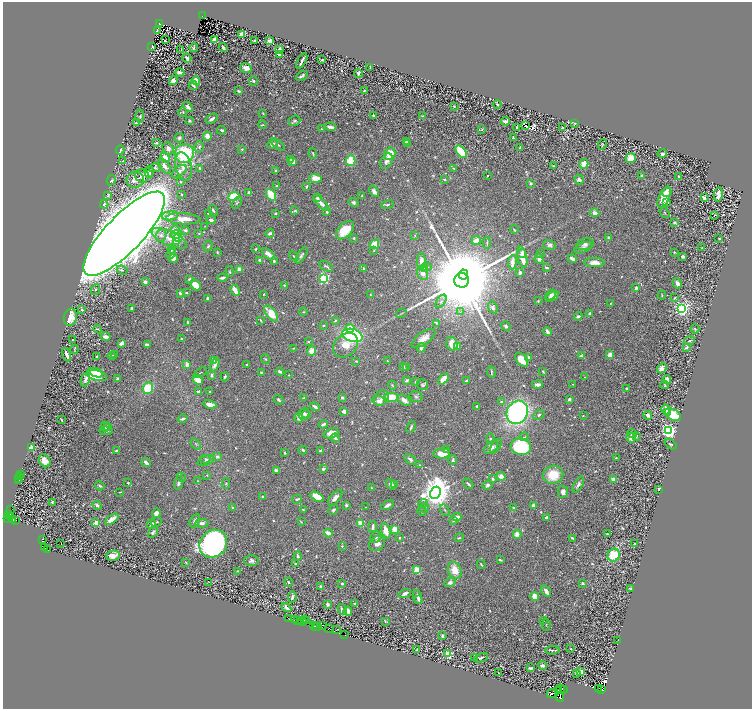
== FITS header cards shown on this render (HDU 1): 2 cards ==
NAXIS1  =                 1499
NAXIS2  =                 1413

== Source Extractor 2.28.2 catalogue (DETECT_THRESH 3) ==
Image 1499 x 1413 px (HDU 1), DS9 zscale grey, zoomed out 1/2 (1 PNG px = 2 x 2 image px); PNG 754 x 711 px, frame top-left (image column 2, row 1413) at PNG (3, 2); each listed source drawn as its Kron ellipse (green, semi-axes under 4 px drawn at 4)
Background 0.267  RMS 0.0084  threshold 0.0251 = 3 sigma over >= 5 px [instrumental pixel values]
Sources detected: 935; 119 cannot appear on this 1/2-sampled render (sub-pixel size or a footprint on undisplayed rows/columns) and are neither listed nor drawn; of the other 816, the 500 brightest by FLUX_AUTO listed and drawn (316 fainter detections omitted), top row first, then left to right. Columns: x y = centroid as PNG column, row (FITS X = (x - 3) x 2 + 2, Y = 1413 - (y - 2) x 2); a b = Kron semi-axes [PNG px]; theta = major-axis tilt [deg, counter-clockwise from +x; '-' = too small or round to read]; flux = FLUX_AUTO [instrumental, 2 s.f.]
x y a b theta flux
202 16 3 2 - 23
159 24 3 2 - 29
157 30 3 2 - 2.9
242 35 4 4 - 20
165 40 2 1 - 2.2
214 40 3 2 - 23
254 41 3 2 - 2.9
270 41 4 3 - 11
152 46 2 2 - 3.6
194 48 4 2 - 1.8
223 48 4 2 - 3.8
181 49 2 1 - 1.8
279 49 4 2 - 6.9
279 54 4 3 - 4.2
187 58 5 3 - 5.5
322 60 2 2 - 2
302 61 8 2 62 6.2
246 68 6 4 -11 13
370 68 4 2 - 2.6
180 72 4 3 - 8
359 74 4 2 - 3
302 76 6 2 32 4.1
173 81 4 3 - 9.8
196 81 4 3 - 31
253 81 5 3 - 2
193 85 5 2 - 3.9
364 90 2 2 - 1.5
239 91 3 2 - 3.4
497 105 4 3 - 2.7
454 106 2 2 - 2.2
188 107 6 3 -46 7.2
183 112 5 3 - 2.3
263 113 3 2 - 1.3
373 115 2 2 - 2.5
140 116 7 3 86 2.2
422 116 4 3 - 1.4
212 119 7 3 33 6.1
189 121 3 3 - 2.5
294 121 6 5 - 3.6
506 121 4 3 - 7.9
137 123 3 2 - 6.5
575 123 4 3 - 1.5
263 125 4 2 - 1.4
526 125 2 1 - 1.5
331 127 6 3 -8 8.4
516 127 3 2 - 3.3
562 128 3 2 - 3
322 129 2 2 - 1.9
482 129 4 3 - 1.6
222 130 4 3 - 3.2
207 136 4 3 - 18
179 138 5 4 - 4.8
513 138 3 2 - 2.5
406 142 4 4 - 4.5
156 143 3 2 - 1.8
272 144 5 4 - 5.9
407 144 3 3 - 1.9
278 145 8 2 -42 2.3
602 145 5 2 - 1.4
199 147 6 4 77 3.6
520 147 2 2 - 1.4
168 149 6 5 - 8.2
242 149 4 3 - 2.2
120 150 4 2 - 5.2
461 152 7 4 -50 84
184 153 10 9 - 140
313 153 5 3 - 1.8
390 154 6 5 - 28
662 154 5 4 - 3.8
165 158 5 4 - 18
631 158 5 5 - 25
291 160 3 2 - 5.6
123 161 4 4 - 1.8
293 161 3 3 - 11
351 161 5 4 - 41
387 161 8 6 60 8
584 164 5 3 - 29
164 166 8 5 -55 7.7
553 166 4 3 - 1.6
155 167 6 4 22 3
183 167 15 8 -77 14
200 168 3 2 - 2.2
454 168 3 3 - 2.3
179 171 8 4 36 6.4
276 171 3 2 - 2.3
149 172 6 4 -88 5.9
641 175 4 3 - 2.3
142 176 7 7 - 6
487 176 2 2 - 1.8
678 177 4 3 - 1.6
315 178 6 4 -3 21
444 179 4 3 - 1.9
579 179 5 4 - 4
111 180 5 4 - 4.3
135 180 8 8 - 10
180 182 3 2 - 1.5
531 183 3 3 - 3.7
277 186 3 3 - 1.9
307 187 4 2 - 2.1
374 191 6 4 -58 6.8
667 192 5 3 - 7.9
249 193 4 2 - 4.7
181 194 2 2 - 2.4
718 194 7 3 82 10
271 195 6 3 -59 85
108 196 3 2 - 1.3
362 196 4 2 - 1.5
234 197 6 4 20 72
664 197 11 5 66 33
318 198 4 3 - 4.1
704 198 4 3 - 6.5
667 202 4 2 - 4
237 203 7 3 55 2.5
321 203 10 3 -45 13
353 203 5 4 - 5
104 204 4 3 - 3
388 204 6 4 22 3.4
213 210 5 3 - 2.5
295 211 4 3 - 2.4
327 212 2 2 - 3.7
208 213 3 2 - 1.8
275 213 2 2 - 2.8
595 213 5 3 - 9.8
664 213 6 3 -52 1.7
715 215 2 1 - 25
170 216 8 4 9 19
183 219 17 5 -3 20
211 220 4 3 - 5
674 222 4 3 - 3
205 226 2 2 - 1.3
175 230 5 4 - 14
185 230 4 3 - 3.6
345 230 11 6 45 38
514 230 4 2 - 2.4
199 233 4 3 - 1.4
270 233 4 3 - 6.3
124 234 55 18 46 11000
176 234 5 4 - 10
161 235 6 5 - 4.7
415 235 3 3 - 1.4
609 237 3 3 - 4.3
169 238 19 7 -24 21
178 238 4 3 - 66
354 238 2 2 - 2.2
719 238 2 2 - 4.2
476 240 5 3 - 15
176 241 4 3 - 11
487 243 6 3 -89 1.9
374 244 5 3 - 36
585 244 9 5 17 5.4
550 245 6 5 - 6.4
208 246 5 3 - 2.6
583 248 9 5 23 5.5
702 248 2 2 - 2.5
172 249 4 3 - 2.9
256 249 3 2 - 2.3
374 250 3 3 - 1.4
217 252 3 3 - 1.9
674 252 3 2 - 1.8
522 253 5 3 - 10
540 253 3 2 - 1.5
171 254 5 3 - 9
268 254 7 3 -39 12
301 255 9 4 57 4.4
294 256 5 3 - 2.3
683 256 3 3 - 3.9
522 257 10 5 -78 27
173 259 4 4 - 8
539 259 5 3 - 6.7
572 259 4 2 - 9.2
260 260 3 2 - 5.9
274 261 3 2 - 2.9
421 261 8 4 -89 13
512 262 7 3 84 16
594 263 10 4 0 14
326 266 7 2 -34 2.7
426 267 5 3 - 2.1
364 268 3 2 - 3
547 268 4 2 - 2.7
240 269 3 3 - 17
425 269 4 4 - 2.4
122 270 5 3 - 2.1
230 272 5 3 - 2
520 272 3 3 - 6.7
423 273 7 5 -71 11
463 275 5 4 - 1600
222 278 5 2 - 6.8
324 278 3 3 - 260
190 280 3 3 - 6.9
462 280 7 7 - 68000
145 282 3 3 - 5.5
677 283 5 4 - 5.7
195 285 6 4 -47 22
284 285 2 2 - 2.3
636 288 3 3 - 4
96 289 5 3 - 1.9
235 290 6 3 -60 17
180 293 3 3 - 3.6
186 293 2 2 - 5
264 294 2 2 - 1.7
370 295 3 2 - 1.8
551 295 6 3 46 5.6
662 295 4 2 - 1.4
552 297 7 4 36 11
208 298 2 2 - 5.3
675 298 3 2 - 2.2
441 301 7 4 55 4.7
538 301 4 3 - 1.6
610 304 4 2 - 1.9
493 307 6 4 -71 5.9
132 308 3 2 - 3.7
82 309 4 2 - 3
681 309 3 3 - 620
304 312 4 3 - 1.7
460 312 4 2 - 1.4
271 313 9 5 -53 29
401 313 5 2 - 1.5
589 314 4 2 - 5.2
578 316 4 3 - 3.9
70 317 9 6 76 25
261 320 4 2 - 1.4
335 321 4 3 - 1.7
188 322 2 2 - 1.7
437 323 3 3 - 1.7
323 325 3 2 - 2.5
506 326 5 4 - 4.5
350 328 4 4 - 25
98 329 4 3 - 1.4
695 329 4 3 - 1.8
547 331 4 2 - 6.3
352 335 10 6 -15 210
106 337 5 3 - 9.5
423 338 14 6 36 15
182 339 3 2 - 2.4
73 340 2 2 - 1.5
308 341 3 3 - 1.8
690 341 6 2 15 1.9
121 343 4 3 - 8.3
452 344 7 5 -71 19
147 345 4 2 - 8.1
345 345 14 10 43 25
458 347 4 2 - 4.6
687 347 3 3 - 3.7
293 348 4 2 - 1.4
421 348 5 3 - 6.9
74 349 4 2 - 1.4
312 351 5 4 - 18
115 354 3 2 - 2
66 355 7 2 -69 13
610 355 4 3 - 15
112 356 4 2 - 2.7
581 356 3 2 - 2.7
97 357 3 2 - 5.2
529 357 4 3 - 3.4
266 359 5 3 - 2
522 360 8 5 -53 27
213 361 3 3 - 6.7
356 361 4 2 - 1.8
387 361 3 2 - 1.6
247 364 3 2 - 1.8
187 365 3 3 - 13
215 365 7 4 68 6.3
403 366 3 2 - 2.9
407 368 3 2 - 1.7
662 368 5 3 - 13
543 371 2 2 - 2
280 372 4 3 - 3.2
491 372 6 2 -84 1.8
96 373 7 3 -22 39
200 373 7 2 32 1.6
261 373 3 2 - 2.2
211 375 3 2 - 4.6
289 375 2 2 - 1.6
97 376 10 5 -13 77
225 377 4 3 - 3.7
585 377 2 2 - 1.3
85 379 7 3 68 6.1
118 379 3 3 - 3.3
443 379 6 4 49 20
198 380 5 4 - 18
407 380 4 3 - 3.6
667 380 4 3 - 13
415 381 3 2 - 2.6
467 381 4 3 - 4.1
538 384 5 3 - 8.3
573 384 3 2 - 1.6
392 385 4 3 - 1.6
423 385 6 5 - 2.9
664 385 4 2 - 1.6
148 388 5 5 - 53
626 389 3 2 - 1.5
198 392 3 2 - 4.6
210 392 2 2 - 1.7
391 397 7 4 -11 50
416 397 6 5 - 3.7
304 398 4 3 - 3.4
342 398 3 3 - 3.5
381 398 8 6 50 9
569 399 3 2 - 5.1
278 400 5 3 - 2.3
404 400 7 4 -36 11
379 401 6 4 -7 6.7
501 402 3 2 - 2.7
210 405 7 3 -11 17
477 406 2 2 - 2.7
315 407 5 2 - 5.5
666 409 5 3 - 20
344 411 4 3 - 7.5
517 412 12 10 58 420
667 413 3 3 - 9.1
304 414 6 5 - 4.6
306 414 4 4 - 3.1
539 415 6 4 31 2.9
648 415 4 3 - 8.5
673 415 8 5 -28 60
583 416 3 2 - 1.6
299 418 5 4 - 8.5
183 419 5 2 - 5.1
62 420 3 2 - 1.6
323 424 4 2 - 4.2
108 426 4 3 - 1.9
105 427 5 4 - 5.4
411 427 6 2 67 3
106 431 6 3 -5 3.3
668 431 3 3 - 770
331 433 7 4 20 15
632 434 5 2 - 3.5
636 436 4 3 - 3.2
524 437 4 2 - 1.7
335 438 4 3 - 4.8
631 438 5 4 - 7.9
490 439 5 3 - 2.6
196 444 6 3 -49 1.9
671 444 7 4 -37 2.8
496 446 8 3 55 2.7
491 447 8 5 36 12
521 447 10 8 -12 150
32 448 3 2 - 80
303 450 4 2 - 4.5
321 450 4 2 - 4.1
446 450 4 3 - 1.7
116 451 3 3 - 3.3
285 453 2 2 - 2.6
442 454 8 5 3 26
217 457 3 2 - 5.8
616 458 4 2 - 1.4
205 459 5 4 - 2.9
410 459 7 4 -40 5.2
453 460 5 3 - 2.6
45 461 7 5 -55 22
206 461 8 4 22 3.8
146 463 5 2 - 9.4
420 465 3 3 - 1.5
323 469 4 3 - 3.5
276 471 4 3 - 5.6
20 474 2 1 - 12
207 475 4 3 - 1.6
553 475 10 9 - 43
20 476 2 1 - 18
501 476 4 4 - 12
181 477 5 3 - 1.6
19 478 2 1 - 4.9
493 479 2 2 - 3.1
613 479 3 3 - 8.6
18 481 2 1 - 57
198 481 3 2 - 1.4
128 483 4 2 - 2.4
178 483 7 3 75 4.8
226 483 5 3 - 2.1
391 484 5 4 - 6.5
395 484 4 3 - 2.8
468 484 6 2 -45 2.5
578 484 9 4 60 5.4
488 485 5 3 - 4.3
100 486 5 3 - 2.3
371 488 2 2 - 1.7
659 489 3 2 - 3.4
120 492 3 2 - 1.5
563 492 6 5 - 7
435 493 6 5 - 3400
263 496 4 2 - 2.2
317 497 7 4 -30 44
335 498 9 4 49 8.3
297 499 5 2 - 5.2
52 502 3 2 - 1.6
423 503 4 4 - 2.4
97 505 5 4 - 4.2
346 505 3 3 - 3.3
387 505 7 3 32 6.8
533 505 3 2 - 5
233 507 3 2 - 3
365 507 2 2 - 1.5
513 507 2 2 - 2.8
425 508 4 3 - 2.1
10 510 2 1 - 9.4
303 510 3 2 - 1.5
333 510 5 3 - 2.6
445 510 6 2 -59 1.6
422 511 5 2 - 1.8
156 513 4 3 - 9.7
9 515 2 1 - 6.7
10 517 2 1 - 23
457 517 4 3 - 16
547 517 4 2 - 6.6
8 518 2 1 - 21
13 519 2 1 - 65
112 519 8 4 36 13
15 520 2 2 - 82
195 520 7 4 62 4.7
453 520 3 3 - 2.9
156 522 6 3 30 1.9
301 522 3 2 - 1.4
96 523 2 2 - 36
202 523 6 4 2 5.4
361 523 4 2 - 34
151 524 5 4 - 5.4
373 527 5 2 - 7.5
395 529 3 3 - 34
386 531 8 4 -72 21
153 532 6 3 58 3.5
328 533 4 2 - 17
517 534 4 4 - 9.8
607 534 2 2 - 2.7
376 537 6 5 - 4.1
399 538 3 2 - 1.6
459 538 5 2 - 1.4
572 538 3 2 - 2.5
42 539 3 1 - 4.6
61 543 2 1 - 9.9
377 543 9 6 39 10
635 543 2 2 - 1.9
213 544 15 13 47 580
342 546 2 2 - 3.7
45 548 4 1 - 48
47 550 2 2 - 16
614 555 7 6 - 56
113 556 7 5 13 14
298 556 4 3 - 2.9
252 560 7 5 0 5.8
500 560 4 2 - 2.2
186 562 3 2 - 1.8
295 564 3 3 - 2.4
481 564 4 2 - 1.8
417 570 3 3 - 75
455 570 9 6 -68 27
237 571 2 2 - 1.4
209 582 2 1 - 4.3
288 582 4 3 - 2.2
450 583 6 4 17 7
583 583 3 3 - 2.8
342 584 3 3 - 2.2
321 587 3 3 - 2
630 589 4 2 - 2.6
546 591 6 3 -56 11
405 594 6 3 22 11
535 596 4 4 - 13
292 597 5 2 - 3.5
418 597 7 3 -75 9.2
419 600 3 3 - 3.1
355 604 3 2 - 3.2
327 605 4 3 - 2.5
286 607 5 3 - 5.9
342 610 6 3 -56 6.8
348 611 4 3 - 4.3
289 618 3 1 - 7.5
294 620 3 1 - 130
298 620 3 1 - 15
304 620 2 1 - 7.7
543 620 2 2 - 2.9
307 621 2 1 - 65
385 621 3 2 - 1.5
302 622 3 1 - 14
323 625 2 2 - 110
546 625 6 2 86 1.5
314 626 2 1 - 9.7
315 626 2 1 - 19
317 626 3 2 - 17
329 629 4 2 - 270
337 629 3 1 - 5.2
345 635 2 2 - 190
443 636 3 2 - 2.9
618 640 2 1 - 7.6
571 649 3 2 - 1.7
417 650 2 2 - 3.4
552 650 7 3 4 3
448 654 3 3 - 110
474 657 3 2 - 2
481 658 7 4 25 3.5
542 666 4 3 - 4.4
530 668 4 2 - 3
581 672 3 3 - 10
498 673 2 1 - 2.2
577 673 3 2 - 3.2
598 688 2 1 - 110
560 689 2 1 - 3.1
563 689 3 1 - 23
601 689 2 1 - 83
559 690 3 1 - 91
552 694 5 3 - 230
560 698 4 2 - 200
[316 fainter detections neither listed nor drawn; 119 sub-pixel or undisplayed-footprint detections neither listed nor drawn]